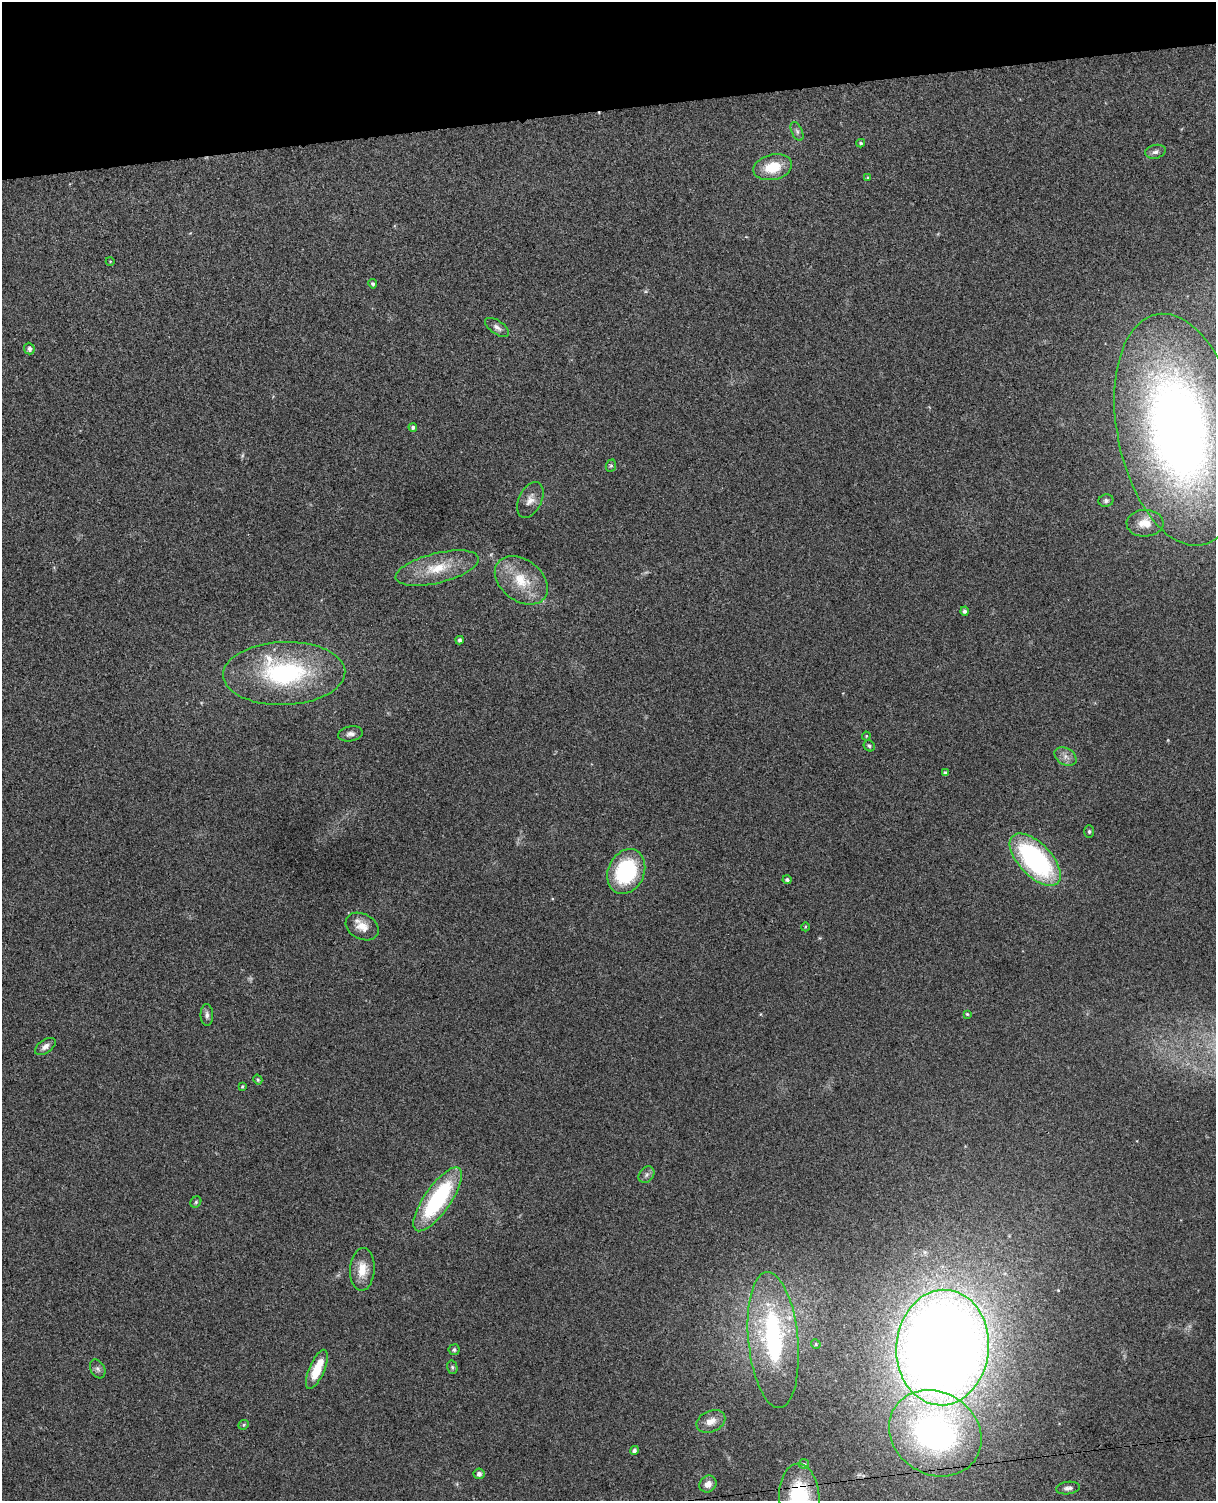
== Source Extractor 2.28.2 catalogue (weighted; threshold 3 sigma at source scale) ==
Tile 3 of 4 x 3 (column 3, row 1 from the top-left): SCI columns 2485-3698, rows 3148-4646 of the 4968 x 4909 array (HDU 1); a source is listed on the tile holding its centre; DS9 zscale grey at full resolution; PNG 1218 x 1503 px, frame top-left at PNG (2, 2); each listed source drawn as its Kron ellipse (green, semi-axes under 4 px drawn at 4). Shown black and unused: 7% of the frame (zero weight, under 3 of 4 exposures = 5% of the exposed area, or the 3 px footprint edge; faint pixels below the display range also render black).
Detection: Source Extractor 2.28.2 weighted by HDU 2 'WHT'; one run over the whole footprint, this tile lists its part. Background 0.0696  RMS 0.0075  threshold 0.0337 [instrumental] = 3 sigma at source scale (4.5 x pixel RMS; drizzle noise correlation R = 1.50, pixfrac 1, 0.05/0.05 arcsec/px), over >= 5 px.
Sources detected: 60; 1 too faint to see at this stretch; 1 inside a brighter object's white glare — neither listed nor drawn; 2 inside a brighter listed object's ellipse — not listed separately; the other 56 listed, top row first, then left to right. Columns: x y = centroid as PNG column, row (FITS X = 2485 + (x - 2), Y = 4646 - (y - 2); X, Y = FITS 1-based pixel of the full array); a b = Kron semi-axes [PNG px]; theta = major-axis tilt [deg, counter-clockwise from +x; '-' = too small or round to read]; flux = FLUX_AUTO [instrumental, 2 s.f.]
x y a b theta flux
797 131 10 5 -65 2.2
861 143 4 3 - 1.1
1155 152 10 6 13 2.9
773 167 20 12 14 21
868 178 4 4 - 0.85
110 261 4 3 - 0.54
373 284 5 4 - 1.5
497 327 14 6 -35 3.4
29 349 6 5 - 2.5
413 427 4 4 - 2
1179 430 117 62 -79 640
611 466 6 5 - 1.1
530 500 19 11 64 7.1
1106 501 7 6 - 2.1
1145 523 18 13 3 12
437 568 43 15 14 25
521 580 29 20 -38 26
964 611 4 4 - 1.9
460 640 4 3 - 1.9
284 673 61 31 2 100
350 734 12 7 11 3.7
866 736 4 4 - 0.73
869 746 6 5 - 1.4
1066 756 12 8 -30 4.5
945 773 4 4 - 2
1089 831 6 5 - 1.1
1035 860 32 16 -46 130
626 871 23 18 65 70
787 880 4 4 - 1.5
362 927 17 12 -28 9.2
805 927 4 3 - 0.61
967 1014 4 3 - 0.87
207 1015 11 6 -89 2.7
45 1046 12 6 35 3.7
258 1080 5 4 - 1.1
242 1086 4 3 - 1
647 1175 9 7 53 2.6
438 1199 38 13 55 86
196 1202 6 5 - 1.1
362 1269 21 12 86 13
773 1340 68 25 -85 110
816 1344 5 4 - 0.99
943 1348 58 46 85 1400
454 1350 5 5 - 1.5
452 1367 7 5 -76 1.3
98 1369 10 7 -61 2.7
317 1369 21 7 66 18
711 1421 15 10 24 7.1
244 1425 6 4 23 1.1
935 1433 48 41 -32 230
634 1450 5 4 - 2.1
804 1464 5 5 - 1
479 1474 5 5 - 2.6
708 1484 9 8 - 5.1
1068 1488 12 6 7 2.8
799 1498 34 20 -88 69
Overlapping masked pixels (flux is a lower limit): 1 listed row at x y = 799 1498
Isophote crosses this tile's border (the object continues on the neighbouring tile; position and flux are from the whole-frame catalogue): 1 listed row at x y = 799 1498